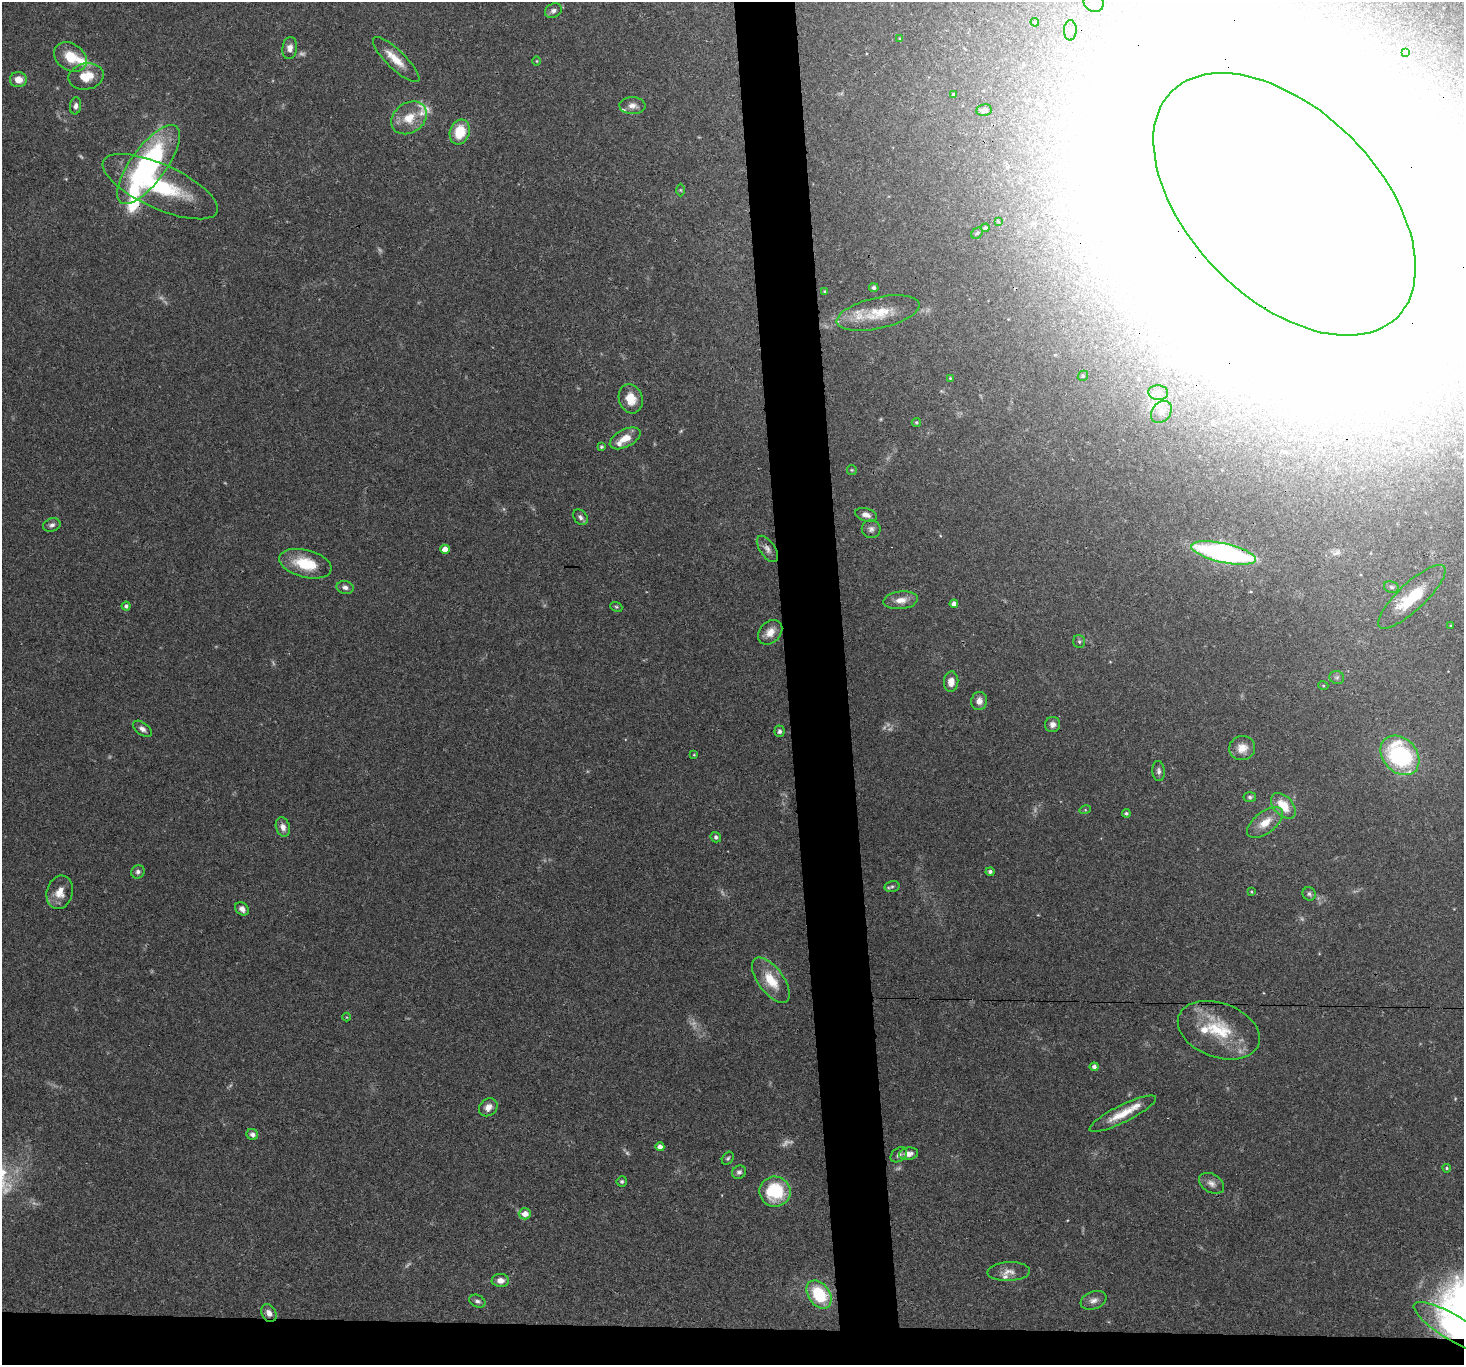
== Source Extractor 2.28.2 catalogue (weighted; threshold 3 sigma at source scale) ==
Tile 8 of 3 x 3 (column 2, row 3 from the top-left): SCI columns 1464-2925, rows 148-1510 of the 4388 x 4360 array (HDU 1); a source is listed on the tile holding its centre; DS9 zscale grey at full resolution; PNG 1466 x 1367 px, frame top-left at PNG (2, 2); each listed source drawn as its Kron ellipse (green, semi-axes under 4 px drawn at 4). Shown black and unused: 7% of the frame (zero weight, under 3 of 4 exposures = <1% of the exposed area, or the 3 px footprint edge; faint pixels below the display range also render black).
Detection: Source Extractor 2.28.2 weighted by HDU 2 'WHT'; one run over the whole footprint, this tile lists its part. Background 0.0563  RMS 0.0035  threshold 0.016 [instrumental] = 3 sigma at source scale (4.5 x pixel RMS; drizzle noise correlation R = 1.50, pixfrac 1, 0.05/0.05 arcsec/px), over >= 5 px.
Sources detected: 149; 18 too faint to see at this stretch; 16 inside a brighter object's white glare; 1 cosmic-ray / hot-pixel residue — neither listed nor drawn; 10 inside a brighter listed object's ellipse — not listed separately; the other 104 listed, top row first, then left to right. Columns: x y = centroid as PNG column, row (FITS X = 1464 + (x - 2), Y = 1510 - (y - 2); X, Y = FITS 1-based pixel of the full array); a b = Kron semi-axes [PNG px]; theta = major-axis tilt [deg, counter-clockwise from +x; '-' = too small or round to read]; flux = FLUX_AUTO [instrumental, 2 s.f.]
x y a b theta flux
1094 3 10 9 - 2.6
553 11 9 6 30 1.4
1035 22 4 3 - 0.4
1070 30 10 6 89 1.2
900 39 4 3 - 0.41
290 48 11 7 82 2.3
1406 53 4 3 - 0.68
70 57 18 13 -34 8.4
396 60 31 9 -44 6.5
537 61 4 3 - 0.3
86 76 18 13 12 7.3
18 80 8 7 - 3.7
954 95 3 3 - 1.7
76 106 8 5 83 1.3
632 106 13 8 -2 2.3
984 110 8 6 9 1.8
409 118 19 15 36 7.6
460 132 12 9 71 10
148 165 47 17 54 56
160 187 62 22 -24 38
680 190 6 4 -88 0.49
1284 204 159 94 -45 13000
998 221 4 3 - 0.3
985 228 4 4 - 0.72
977 233 6 5 - 0.53
874 288 5 4 - 0.98
825 291 4 3 - 0.35
878 313 42 15 13 12
1083 376 5 4 - 0.51
950 378 4 4 - 0.33
1158 393 10 7 -3 1.6
631 399 15 11 -72 5.8
1161 412 12 9 50 2.4
916 422 4 4 - 0.52
625 438 17 8 27 5.1
601 447 4 3 - 0.63
852 470 5 4 - 0.43
866 515 11 6 -16 1.9
580 517 9 6 -50 1.2
52 525 9 6 19 1.3
871 529 9 9 - 1.5
445 549 4 4 - 3.4
767 549 15 7 -56 2
1224 553 33 9 -12 87
305 564 27 13 -15 13
345 587 8 6 -11 1.5
1391 587 8 5 -18 0.86
1412 597 44 13 43 14
901 600 17 9 6 3.9
954 604 4 4 - 1.8
126 606 4 4 - 1
616 607 6 4 -21 0.52
1451 626 4 2 - 0.28
770 632 14 10 46 3.9
1079 641 6 6 - 0.71
1337 677 7 6 - 0.85
951 682 10 7 85 3.3
1323 685 5 3 - 0.31
979 701 9 8 - 2.3
1053 725 8 7 - 1.8
142 729 11 6 -36 1.5
779 731 6 5 - 0.91
1242 748 13 12 - 4
694 755 3 3 - 0.3
1400 755 22 17 -47 41
1159 771 10 6 -83 1.2
1250 797 6 5 - 0.79
1283 806 15 9 -47 7.9
1085 810 5 3 - 0.42
1126 813 4 3 - 0.65
1265 823 21 10 37 6.1
283 827 10 7 -72 2.4
716 837 5 5 - 0.88
138 872 7 6 - 1.1
990 872 4 4 - 0.96
892 886 7 5 13 0.83
60 892 17 13 75 4.8
1251 892 3 3 - 0.33
1309 894 7 6 - 0.91
242 909 7 6 - 1.9
771 980 27 12 -54 9.6
347 1017 4 3 - 0.25
1219 1030 42 27 -20 20
1094 1067 4 4 - 1.2
488 1107 10 8 39 2.6
1123 1114 37 8 26 7.9
252 1134 6 5 - 1.3
660 1147 4 4 - 1.9
908 1154 9 6 9 2.5
899 1155 9 6 38 1.2
728 1158 7 5 53 0.65
1447 1168 4 3 - 0.48
739 1172 7 6 - 1.2
622 1181 5 5 - 0.64
1212 1183 13 9 -30 2.2
775 1192 15 15 - 22
525 1214 6 5 - 3.3
1009 1272 21 9 2 3
500 1280 8 6 -1 2.4
819 1294 15 10 -55 20
1093 1300 13 8 20 2.2
477 1301 8 6 -25 1
269 1313 9 7 -60 2
1454 1328 47 12 -31 24
Overlapping masked pixels (flux is a lower limit): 3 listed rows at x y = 1284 204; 1224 553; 1454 1328
Isophote crosses this tile's border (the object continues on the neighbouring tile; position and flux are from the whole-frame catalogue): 3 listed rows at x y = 1094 3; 1284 204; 1454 1328